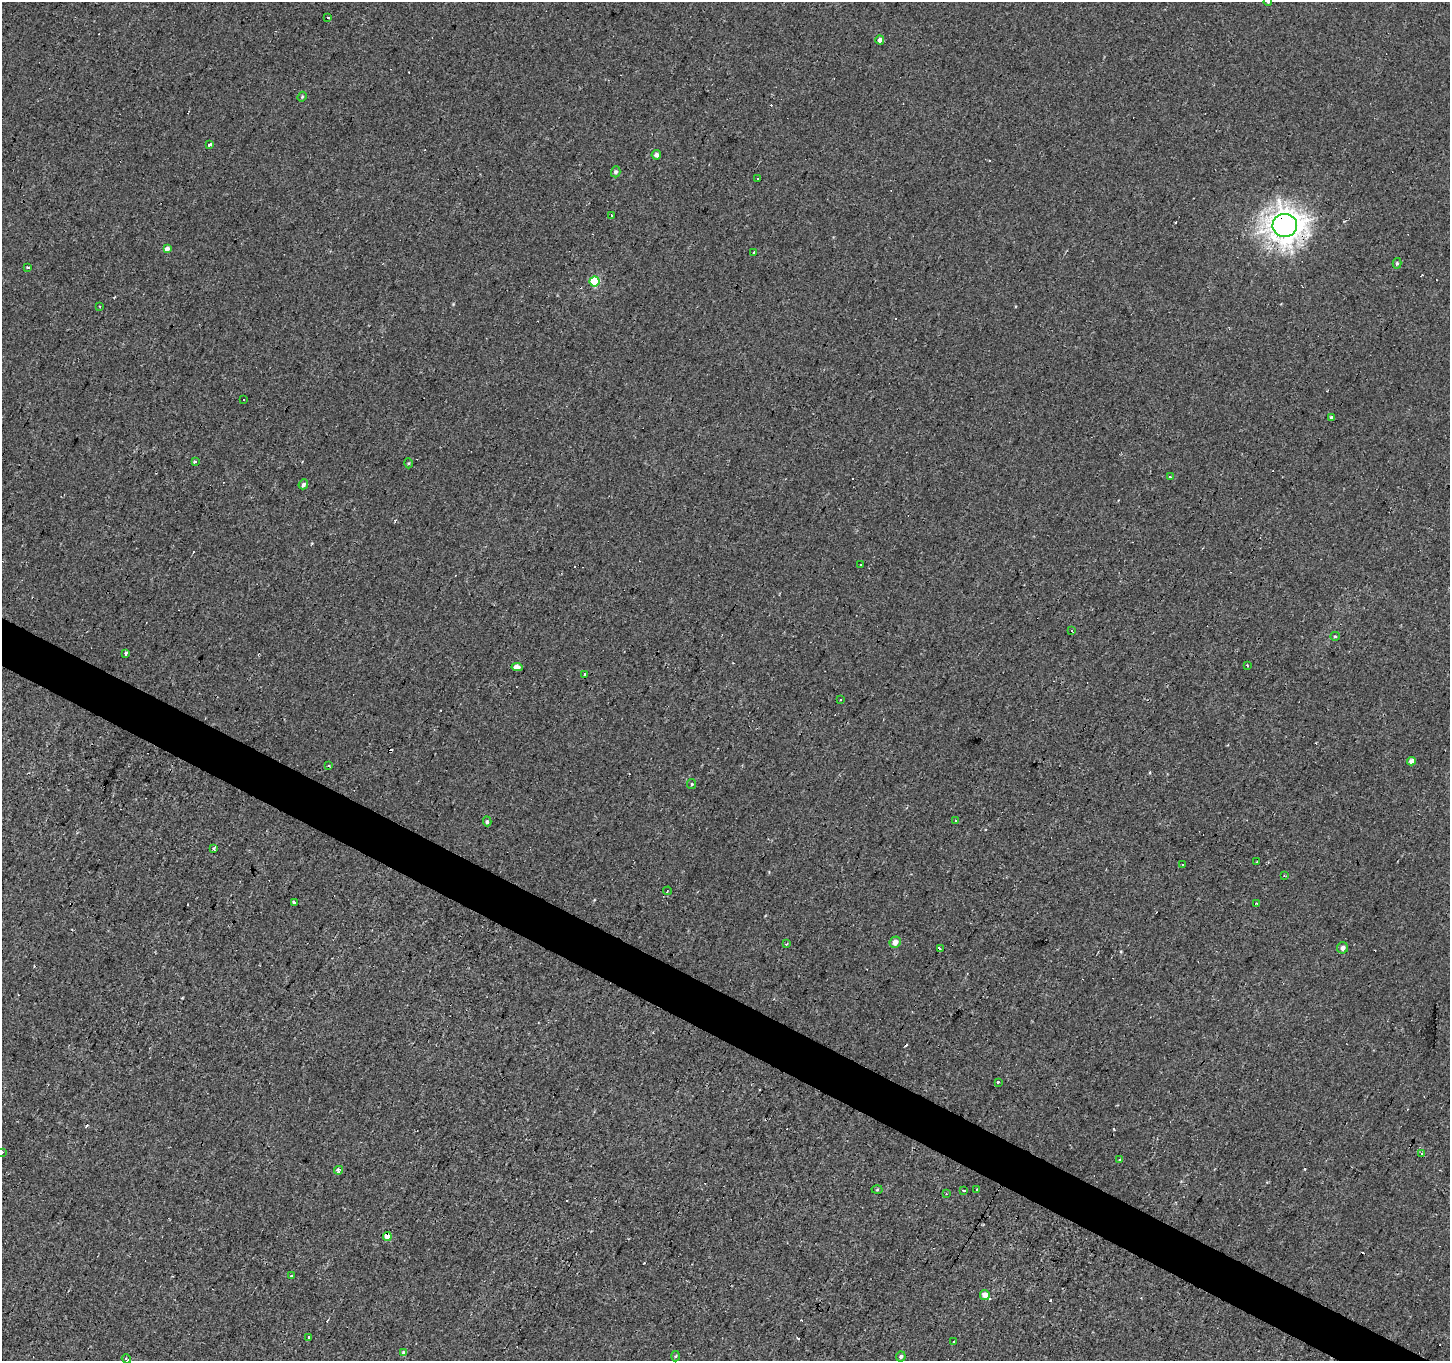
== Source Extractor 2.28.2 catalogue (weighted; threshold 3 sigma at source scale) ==
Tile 6 of 4 x 4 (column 2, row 2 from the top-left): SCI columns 1450-2897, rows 2976-4334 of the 5794 x 5883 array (HDU 1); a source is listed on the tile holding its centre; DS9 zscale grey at full resolution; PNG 1452 x 1363 px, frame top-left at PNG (2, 2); each listed source drawn as its Kron ellipse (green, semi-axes under 4 px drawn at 4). Shown black and unused: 3% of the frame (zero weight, under 2 of 3 exposures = <1% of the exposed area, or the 3 px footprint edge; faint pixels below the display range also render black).
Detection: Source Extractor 2.28.2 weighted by HDU 2 'WHT'; one run over the whole footprint, this tile lists its part. Background -8.71e-05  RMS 0.0051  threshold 0.023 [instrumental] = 3 sigma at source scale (4.5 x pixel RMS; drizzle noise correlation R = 1.50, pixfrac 1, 0.0396/0.0396 arcsec/px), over >= 5 px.
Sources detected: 90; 26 cosmic-ray / hot-pixel residue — neither listed nor drawn; the other 64 listed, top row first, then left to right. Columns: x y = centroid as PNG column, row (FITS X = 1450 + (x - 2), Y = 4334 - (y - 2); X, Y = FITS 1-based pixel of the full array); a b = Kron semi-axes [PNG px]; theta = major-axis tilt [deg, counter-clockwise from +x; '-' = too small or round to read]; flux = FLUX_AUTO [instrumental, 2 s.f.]
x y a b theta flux
1268 2 4 4 - 0.73
327 17 3 3 - 4.2
880 40 4 4 - 2.4
302 97 5 4 - 0.71
210 145 3 3 - 4.5
656 155 5 4 - 1.6
616 172 5 4 - 1.2
758 179 3 3 - 3.4
611 215 3 2 - 0.44
1285 225 12 11 - 570
167 249 4 4 - 2.6
754 252 3 3 - 3.6
1397 263 5 4 - 0.81
28 268 3 3 - 2.4
594 281 5 5 - 32
100 306 3 2 - 0.48
244 400 3 2 - 0.9
1331 417 3 3 - 7.4
195 461 3 3 - 3.4
409 463 5 3 - 0.53
1171 477 4 3 - 1.6
303 484 5 4 - 1.3
861 564 3 2 - 1
1072 630 3 3 - 0.82
1335 636 5 4 - 0.58
126 653 4 3 - 1.9
1247 665 3 3 - 0.45
517 667 5 4 - 2.5
584 674 3 2 - 0.63
840 700 3 2 - 0.53
1411 761 4 4 - 3.2
329 766 3 3 - 0.67
692 784 5 4 - 0.63
487 821 5 4 - 0.91
955 821 3 3 - 0.73
214 848 4 3 - 8.2
1256 862 2 2 - 0.55
1182 864 3 3 - 1.8
1284 876 3 2 - 0.39
667 891 4 2 - 0.51
294 902 3 3 - 1.3
1257 903 4 3 - 0.79
895 942 6 5 - 3.5
787 944 3 3 - 1.3
1343 948 5 5 - 2.1
940 949 3 2 - 1.8
999 1082 3 3 - 3.6
2 1152 3 3 - 1.1
1422 1154 3 2 - 1.4
1120 1160 3 3 - 1.2
339 1170 4 4 - 3.5
976 1189 3 2 - 0.74
877 1190 5 3 - 0.45
963 1190 3 3 - 2.1
947 1194 2 2 - 0.54
387 1236 4 4 - 5.1
291 1276 3 3 - 1.4
985 1295 5 4 - 6.3
309 1337 3 2 - 0.59
953 1342 4 3 - 1.5
404 1353 4 4 - 2.5
676 1356 5 3 - 0.54
901 1356 5 5 - 1.1
126 1359 5 3 - 0.85
Overlapping masked pixels (flux is a lower limit): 2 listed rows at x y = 1285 225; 387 1236
Isophote crosses this tile's border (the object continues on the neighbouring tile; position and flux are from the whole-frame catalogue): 2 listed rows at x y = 1268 2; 2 1152